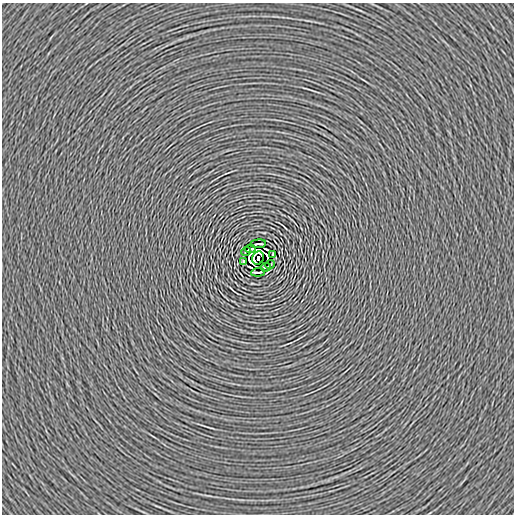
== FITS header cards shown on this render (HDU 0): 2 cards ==
NAXIS1  =                  512
NAXIS2  =                  512

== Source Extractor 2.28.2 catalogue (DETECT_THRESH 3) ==
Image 512 x 512 px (HDU 0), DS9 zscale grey, 1 PNG px = 1 image px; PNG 516 x 516 px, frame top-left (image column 1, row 512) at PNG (2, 3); each listed source drawn as its Kron ellipse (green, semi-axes under 4 px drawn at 4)
Background -1.43e-04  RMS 0.0028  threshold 0.00849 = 3 sigma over >= 5 px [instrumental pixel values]
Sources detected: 11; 2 with non-positive FLUX_AUTO (blend fragments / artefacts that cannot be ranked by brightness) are neither listed nor drawn; the other 9 listed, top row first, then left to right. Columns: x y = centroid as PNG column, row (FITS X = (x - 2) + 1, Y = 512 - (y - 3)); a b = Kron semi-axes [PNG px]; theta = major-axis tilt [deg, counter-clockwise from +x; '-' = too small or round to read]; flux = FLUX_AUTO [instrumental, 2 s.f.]
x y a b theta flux
258 244 8 2 5 0.37
250 249 5 2 - 0.18
246 252 4 2 - 0.17
273 254 3 2 - 0.17
258 258 7 5 64 5.7
243 262 3 2 - 0.17
270 264 4 2 - 0.17
266 267 5 2 - 0.18
258 272 7 2 4 0.38
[2 non-positive-flux detections neither listed nor drawn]